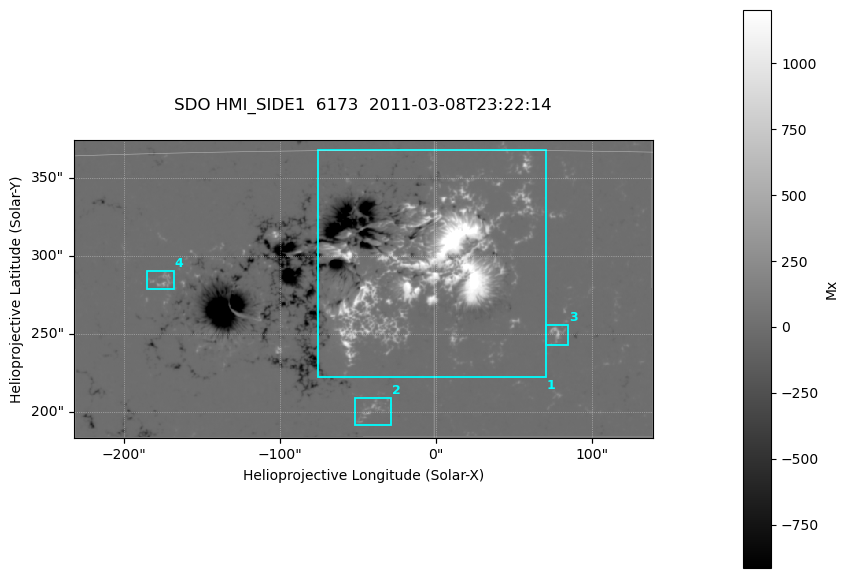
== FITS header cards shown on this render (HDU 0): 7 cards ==
TELESCOP= 'SDO     '           /
INSTRUME= 'HMI_SIDE1'          /
WAVELNTH=              6173.00 /
DATE-OBS= '2011-03-08T23:22:14.800' /
CTYPE1  = 'HPLN-TAN'           /
CTYPE2  = 'HPLT-TAN'           /
BUNIT   = 'Mx      '           /

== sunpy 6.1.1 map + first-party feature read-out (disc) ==
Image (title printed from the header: SDO HMI_SIDE1  6173  2011-03-08T23:22:14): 736 x 379 px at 0.504 arcsec/px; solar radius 967 arcsec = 1917 px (partial field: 2.4% of the solar disc is inside the frame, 99% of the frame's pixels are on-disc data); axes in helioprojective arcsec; data unit Mx (BUNIT, on the colour bar)
Orientation: file roll -179.9 deg (from PC/CROTA): ROTATED to solar-north-up (sunpy Map.rotate, bilinear) for analysis and display; everything below refers to the rotated frame; the empty margins the rotation leaves inside the frame are drawn grey
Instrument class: DISC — disc imager (sunpy class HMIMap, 6173 A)
Bright regions (active regions / flare kernels): reference = the on-disc median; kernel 7 px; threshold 5 sigma = 42.7 Mx over a disc level ~-0.323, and >= 1.15x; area >= 278 px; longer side >= 5 px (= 2.5 arcsec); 4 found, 4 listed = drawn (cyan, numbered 1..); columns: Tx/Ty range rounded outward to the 2 arcsec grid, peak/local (2 s.f.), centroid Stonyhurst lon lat
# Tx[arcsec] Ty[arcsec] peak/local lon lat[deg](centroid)
1 -76..72 222..368 -5389 +0 +10
2 -52..-28 190..210 -701 -2 +5
3 70..86 242..256 -1056 +5 +8
4 -186..-168 278..290 -786 -10 +10